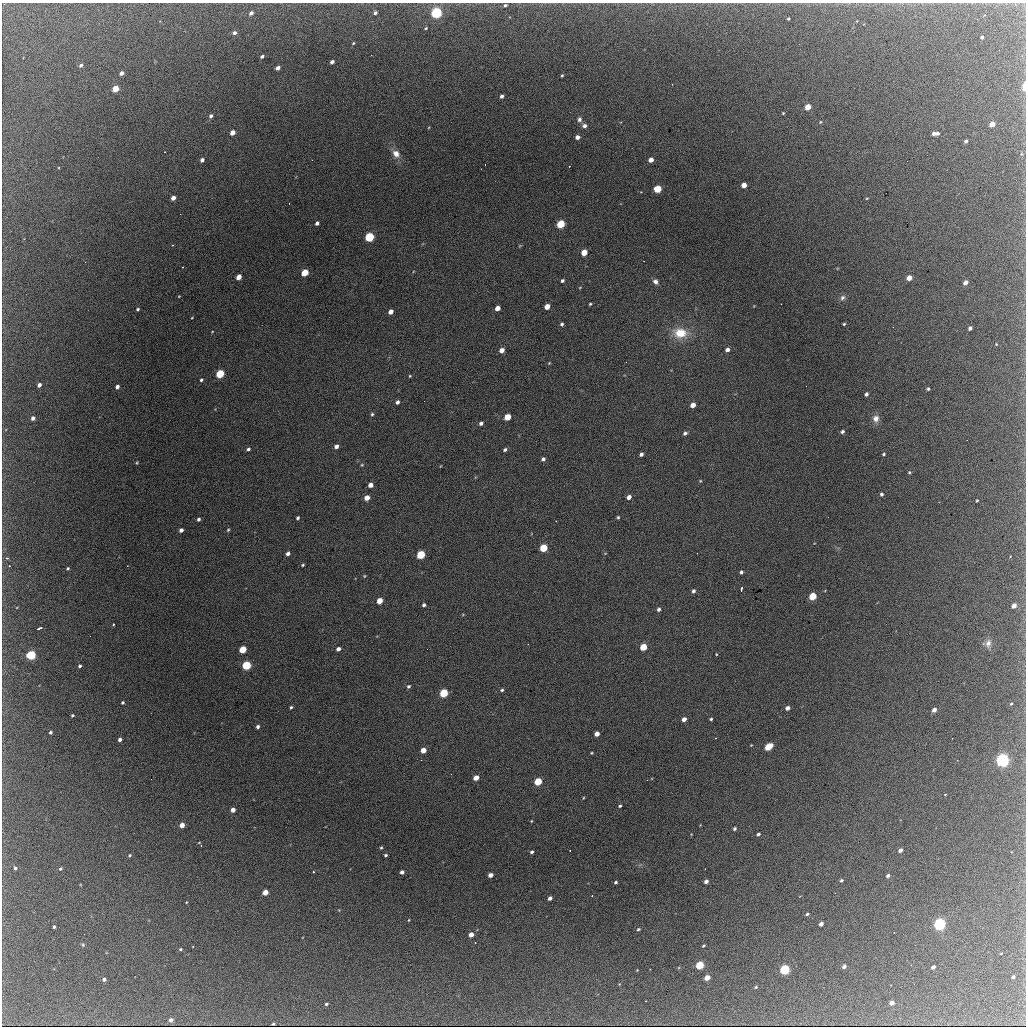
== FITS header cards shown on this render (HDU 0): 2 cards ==
NAXIS1  =                 1024 / length of data axis 1
NAXIS2  =                 1024 / length of data axis 2

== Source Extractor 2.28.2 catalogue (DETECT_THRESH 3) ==
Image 1024 x 1024 px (HDU 0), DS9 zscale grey, 1 PNG px = 1 image px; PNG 1028 x 1028 px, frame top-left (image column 1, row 1024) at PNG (2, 3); no overlay
Background 1820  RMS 31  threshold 92.1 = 3 sigma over >= 5 px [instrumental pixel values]
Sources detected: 214; all 214 listed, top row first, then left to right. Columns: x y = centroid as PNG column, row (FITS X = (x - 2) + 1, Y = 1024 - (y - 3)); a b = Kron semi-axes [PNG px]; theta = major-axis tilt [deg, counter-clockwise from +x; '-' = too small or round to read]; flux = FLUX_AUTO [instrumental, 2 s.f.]
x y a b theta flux
505 5 4 3 - 3800
251 13 4 3 - 7800
375 13 4 3 - 5400
436 13 5 4 - 350000
788 19 3 3 - 2400
426 28 3 2 - 1900
234 33 4 4 - 6300
982 37 3 3 - 4800
353 43 4 3 - 2000
262 56 4 3 - 4900
332 62 4 3 - 7800
81 65 4 3 - 5300
278 68 4 3 - 11000
121 73 4 3 - 9100
562 76 3 2 - 2200
1024 86 6 3 86 23000
115 89 5 4 - 49000
502 96 4 3 - 6000
808 107 4 4 - 39000
783 113 3 3 - 1900
211 116 5 4 - 5400
579 119 7 6 - 6400
820 122 4 4 - 1800
992 124 4 4 - 30000
584 126 5 5 - 7700
232 132 4 4 - 21000
934 133 4 3 - 7000
937 133 4 3 - 5100
577 137 4 4 - 9400
966 141 3 3 - 4700
396 154 11 8 -50 16000
1021 154 5 4 - 2400
202 160 4 4 - 7400
651 160 4 4 - 16000
569 166 2 2 - 1100
744 185 4 4 - 22000
658 189 5 4 - 73000
173 198 4 4 - 13000
867 198 4 3 - 1700
289 203 2 2 - 870
180 214 2 2 - 4100
317 223 4 3 - 6700
561 224 5 4 - 100000
369 237 5 4 - 200000
172 245 3 2 - 1800
584 252 5 4 - 38000
305 273 5 4 - 62000
239 277 5 4 - 21000
909 278 4 4 - 24000
562 281 4 3 - 4500
655 282 7 5 -44 7500
965 283 4 4 - 11000
580 287 4 3 - 1500
179 296 3 2 - 1400
842 298 8 6 45 6100
590 304 3 3 - 2200
781 304 2 2 - 1000
547 307 4 4 - 23000
497 308 4 4 - 16000
138 309 4 3 - 3000
391 312 4 4 - 15000
192 317 3 2 - 1400
562 324 4 4 - 4100
844 324 3 3 - 2200
970 328 4 3 - 7000
212 332 3 2 - 1200
680 333 17 12 -7 49000
996 344 3 2 - 1300
502 350 4 4 - 15000
727 350 5 4 - 8400
626 362 2 2 - 1600
549 363 6 3 45 1900
220 374 5 4 - 120000
410 376 4 3 - 1900
201 380 4 3 - 3000
39 385 4 3 - 7900
806 386 2 2 - 2200
117 387 4 4 - 8000
928 389 3 3 - 3100
866 394 4 3 - 6200
424 401 2 2 - 840
397 402 4 3 - 5400
693 405 4 4 - 16000
372 414 5 4 - 3000
507 417 5 4 - 44000
33 418 4 4 - 7600
876 419 9 8 - 13000
481 423 4 4 - 5600
842 432 4 4 - 4800
685 433 5 4 - 4800
336 446 4 4 - 9300
248 449 4 4 - 4400
505 450 5 4 - 3900
641 454 4 3 - 6200
884 454 4 3 - 3000
543 459 4 3 - 4500
137 462 4 3 - 1800
362 465 5 4 - 2000
909 472 4 3 - 2600
700 481 5 4 - 1900
370 485 4 4 - 14000
881 494 4 4 - 4200
629 497 4 4 - 12000
367 498 5 4 - 19000
977 500 3 2 - 1900
618 517 4 3 - 2800
298 518 3 3 - 3500
198 519 4 3 - 4100
181 530 4 4 - 7500
228 530 4 4 - 2500
543 548 5 4 - 83000
697 553 2 2 - 2700
288 554 4 4 - 7900
421 555 5 4 - 120000
7 558 4 3 - 2600
303 565 3 3 - 2300
9 566 3 3 - 1800
127 566 2 2 - 1200
68 568 4 4 - 2600
741 572 4 3 - 4100
364 576 4 4 - 2000
741 589 4 2 - 3900
693 591 4 4 - 4700
812 596 5 4 - 82000
379 601 5 4 - 30000
424 605 4 3 - 4300
1014 606 4 4 - 15000
659 609 5 4 - 4700
113 625 3 2 - 3900
39 628 6 2 23 5600
988 643 10 7 74 10000
643 647 5 4 - 64000
243 649 5 4 - 60000
338 649 4 4 - 7500
716 654 3 2 - 1400
31 655 5 4 - 180000
246 665 5 4 - 150000
80 666 3 3 - 3700
408 686 5 4 - 3500
502 690 4 4 - 3300
444 693 5 4 - 130000
123 702 3 3 - 3000
1011 704 3 3 - 2100
291 707 4 3 - 2800
787 708 4 4 - 9700
934 710 4 3 - 11000
72 715 3 3 - 2700
684 719 4 4 - 10000
711 719 3 3 - 2700
258 727 4 4 - 5300
50 732 3 3 - 3800
597 734 4 4 - 14000
120 740 4 3 - 6600
751 745 2 2 - 1400
768 747 7 4 34 62000
423 750 4 4 - 22000
592 753 3 2 - 1700
1002 760 5 5 - 630000
451 774 2 2 - 1600
476 778 4 4 - 20000
538 781 5 4 - 78000
583 798 4 2 - 1500
620 806 3 3 - 3000
233 810 4 4 - 13000
531 821 3 3 - 1600
182 825 4 4 - 19000
734 829 4 3 - 3700
758 834 4 3 - 4100
201 845 3 3 - 1600
381 848 4 4 - 2200
570 850 2 2 - 1600
900 850 4 3 - 10000
532 852 4 3 - 3800
129 855 4 4 - 2600
386 855 3 3 - 3100
15 868 4 3 - 3900
60 869 4 3 - 2600
313 872 3 2 - 1900
402 872 4 4 - 7400
490 875 4 4 - 12000
888 876 4 3 - 5400
841 880 5 3 - 3100
706 881 4 3 - 7600
616 882 3 3 - 3400
265 892 4 4 - 27000
592 896 3 2 - 2000
550 898 4 3 - 7700
186 902 3 2 - 1400
807 914 4 3 - 3200
409 920 4 2 - 1400
821 924 4 3 - 11000
939 924 5 5 - 440000
54 927 3 3 - 3400
638 929 4 3 - 2700
471 935 4 4 - 14000
83 945 5 4 - 2400
703 946 3 3 - 2400
180 949 4 3 - 2300
1001 953 3 2 - 1300
699 965 5 4 - 110000
911 965 2 2 - 880
844 966 4 3 - 7300
933 967 4 3 - 9000
637 970 3 3 - 1300
784 970 5 4 - 220000
1013 977 4 3 - 6000
707 978 4 4 - 25000
104 979 4 3 - 5700
756 987 4 3 - 2400
645 1001 2 2 - 1200
892 1003 4 3 - 13000
326 1004 3 3 - 3200
171 1020 4 4 - 7600
273 1024 3 2 - 2300
At the frame edge (FLAGS 8, measured only in part): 1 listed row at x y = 1024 86